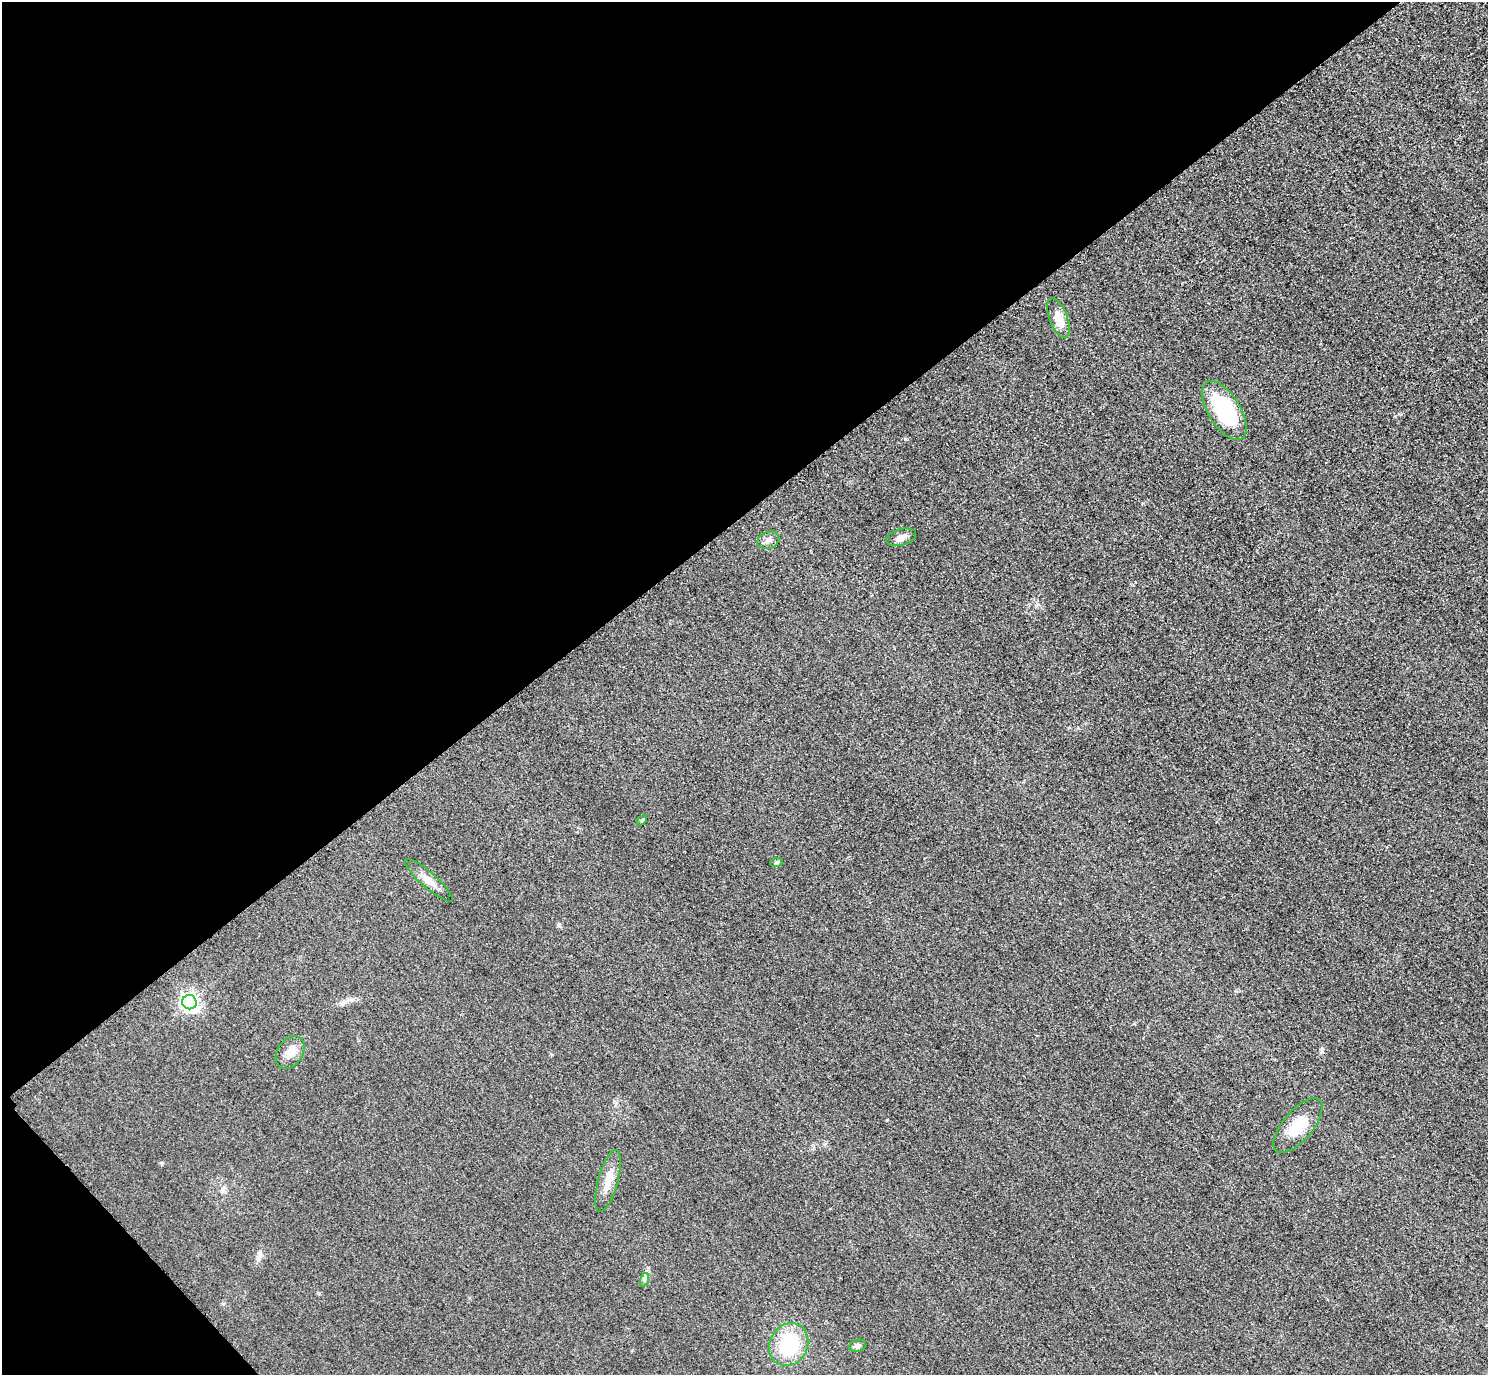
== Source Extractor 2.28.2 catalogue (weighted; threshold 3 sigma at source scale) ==
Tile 5 of 4 x 4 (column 1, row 2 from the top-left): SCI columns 32-1517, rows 2931-4303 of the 6005 x 6003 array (HDU 1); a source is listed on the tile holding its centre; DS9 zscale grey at full resolution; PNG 1490 x 1377 px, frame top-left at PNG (2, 2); each listed source drawn as its Kron ellipse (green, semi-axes under 4 px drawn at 4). Shown black and unused: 39% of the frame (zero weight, under 3 of 4 exposures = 3% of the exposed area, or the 3 px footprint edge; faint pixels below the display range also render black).
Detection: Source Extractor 2.28.2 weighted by HDU 2 'WHT'; one run over the whole footprint, this tile lists its part. Background 0.0531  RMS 0.016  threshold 0.0724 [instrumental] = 3 sigma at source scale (4.5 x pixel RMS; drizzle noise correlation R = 1.50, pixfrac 1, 0.05/0.05 arcsec/px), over >= 5 px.
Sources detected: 14; all 14 listed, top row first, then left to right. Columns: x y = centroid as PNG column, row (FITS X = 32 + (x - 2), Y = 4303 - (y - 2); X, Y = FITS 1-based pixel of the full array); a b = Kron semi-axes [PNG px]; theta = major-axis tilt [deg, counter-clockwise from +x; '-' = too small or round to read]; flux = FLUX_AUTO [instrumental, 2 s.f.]
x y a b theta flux
1058 318 20 9 -69 21
1224 410 33 16 -58 120
901 537 15 8 16 9.3
768 540 11 8 20 7.7
642 820 6 3 45 1.8
776 863 6 4 18 2.2
429 880 31 7 -41 16
189 1002 7 7 - 660
290 1052 18 12 57 18
1298 1126 34 15 50 39
608 1181 32 10 75 24
644 1280 7 4 72 3.2
789 1345 22 19 62 100
857 1346 8 6 15 4.1
Unlisted compact peaks at least as high as the median listed source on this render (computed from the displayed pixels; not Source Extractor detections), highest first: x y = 905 439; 161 1163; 1322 1051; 559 924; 887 1120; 257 1258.